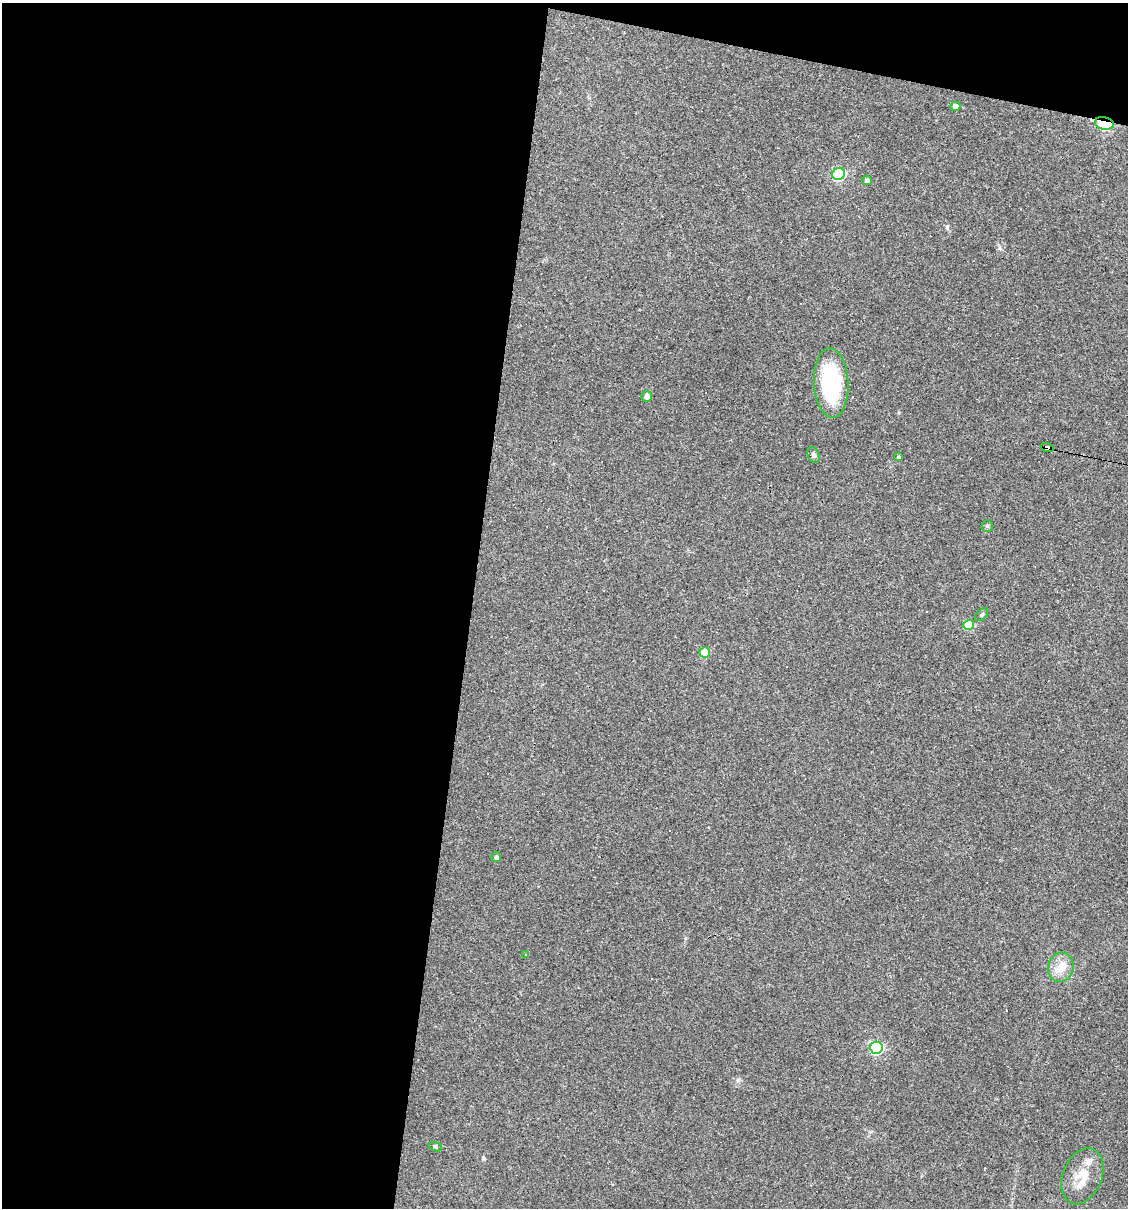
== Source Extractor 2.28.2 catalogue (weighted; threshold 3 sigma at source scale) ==
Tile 1 of 4 x 4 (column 1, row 1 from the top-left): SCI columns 113-1238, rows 3619-4824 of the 4845 x 4824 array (HDU 1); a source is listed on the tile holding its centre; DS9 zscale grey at full resolution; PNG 1130 x 1210 px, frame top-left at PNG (2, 3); each listed source drawn as its Kron ellipse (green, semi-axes under 4 px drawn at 4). Shown black and unused: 44% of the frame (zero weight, under 3 of 4 exposures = <1% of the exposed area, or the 3 px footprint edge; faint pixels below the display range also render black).
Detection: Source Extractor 2.28.2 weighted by HDU 2 'WHT'; one run over the whole footprint, this tile lists its part. Background 0.0911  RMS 0.0055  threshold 0.0247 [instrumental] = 3 sigma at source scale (4.5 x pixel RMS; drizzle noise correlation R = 1.50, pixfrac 1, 0.05/0.05 arcsec/px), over >= 5 px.
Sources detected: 21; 1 cosmic-ray / hot-pixel residue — neither listed nor drawn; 1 inside a brighter listed object's ellipse — not listed separately; the other 19 listed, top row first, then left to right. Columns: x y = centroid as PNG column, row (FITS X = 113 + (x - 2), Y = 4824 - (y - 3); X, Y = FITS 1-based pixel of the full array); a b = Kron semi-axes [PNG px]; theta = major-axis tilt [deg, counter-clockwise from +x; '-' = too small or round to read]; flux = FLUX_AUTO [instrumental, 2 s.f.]
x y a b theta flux
955 106 5 4 - 2.9
1104 123 9 6 -12 45
839 174 6 6 - 70
867 180 5 4 - 2.1
831 383 35 17 -87 49
647 396 5 5 - 2.7
1047 447 6 4 -17 120
814 455 8 5 -66 1.4
899 457 4 3 - 0.97
987 526 6 5 - 0.84
982 615 8 5 45 1.1
969 625 5 5 - 20
705 652 5 5 - 14
496 857 5 4 - 1.7
525 954 3 2 - 0.63
1061 967 15 12 74 6.7
876 1048 6 6 - 90
435 1147 7 4 -20 0.82
1082 1176 29 19 68 12
Overlapping masked pixels (flux is a lower limit): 2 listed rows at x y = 1104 123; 1047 447
Unlisted compact peaks at least as high as the median listed source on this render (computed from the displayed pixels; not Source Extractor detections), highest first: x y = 483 1158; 947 227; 999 248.